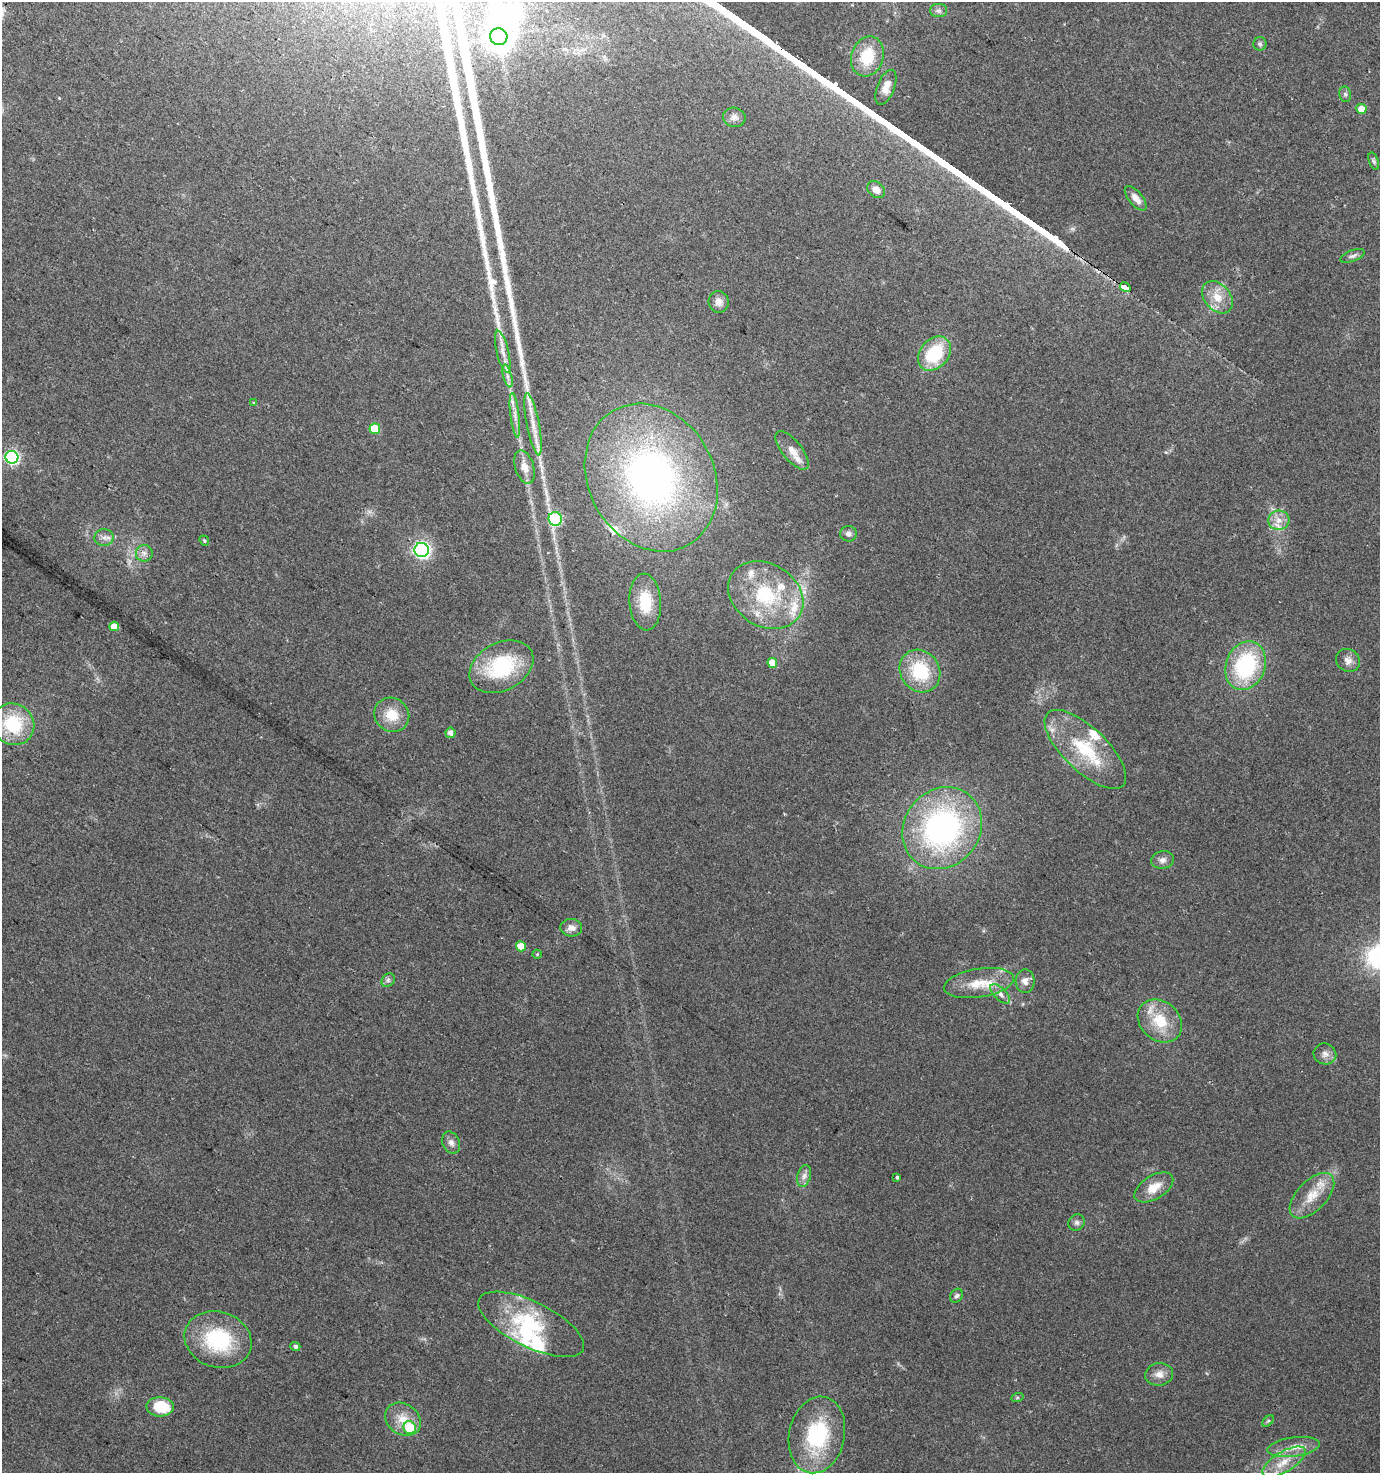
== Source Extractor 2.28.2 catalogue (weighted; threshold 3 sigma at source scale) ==
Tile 11 of 4 x 4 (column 3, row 3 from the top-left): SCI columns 3038-4415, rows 1489-2959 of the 6009 x 5925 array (HDU 1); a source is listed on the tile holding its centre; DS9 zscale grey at full resolution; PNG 1382 x 1475 px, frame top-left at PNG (2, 2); each listed source drawn as its Kron ellipse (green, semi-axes under 4 px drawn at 4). Shown black and unused: <1% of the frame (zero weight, under 2 of 3 exposures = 2% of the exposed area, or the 3 px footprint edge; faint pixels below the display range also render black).
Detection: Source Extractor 2.28.2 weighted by HDU 2 'WHT'; one run over the whole footprint, this tile lists its part. Background 0.0532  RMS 0.0089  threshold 0.0399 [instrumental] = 3 sigma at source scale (4.5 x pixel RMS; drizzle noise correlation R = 1.50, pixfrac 1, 0.0396/0.0396 arcsec/px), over >= 5 px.
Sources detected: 86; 2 inside a brighter object's white glare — neither listed nor drawn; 9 inside a brighter listed object's ellipse — not listed separately; the other 75 listed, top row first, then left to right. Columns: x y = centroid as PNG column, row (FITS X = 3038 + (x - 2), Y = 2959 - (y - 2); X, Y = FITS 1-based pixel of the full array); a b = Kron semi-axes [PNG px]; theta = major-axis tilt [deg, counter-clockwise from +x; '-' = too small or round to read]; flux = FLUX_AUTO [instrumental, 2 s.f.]
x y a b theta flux
939 11 8 6 0 2.7
499 37 8 8 - 1100
1260 44 6 6 - 1.8
867 56 20 16 70 28
886 87 18 8 69 8.1
1345 94 8 6 -75 1.9
1361 109 5 5 - 9.7
734 117 11 9 -11 4.9
1374 161 9 4 -72 1.7
876 190 10 7 -41 7.3
1136 198 15 7 -51 7.6
1352 256 12 5 21 2.9
1125 287 6 3 -32 1800
1217 297 18 13 -49 14
719 302 11 10 - 5.8
503 352 21 6 -76 7.7
934 354 19 14 49 49
507 376 12 4 -75 3.3
254 403 4 3 - 0.89
515 415 22 4 -83 6.4
533 424 31 6 -79 12
375 429 5 5 - 24
792 450 23 10 -51 11
12 457 6 6 - 180
524 467 17 9 -73 8.2
651 478 77 63 -61 350
555 519 7 6 - 91
1279 520 10 9 - 7.3
848 534 8 8 - 3.5
104 537 9 8 - 4.2
204 541 5 4 - 1.3
422 550 7 7 - 240
144 553 8 8 - 4
766 595 40 31 -33 67
645 602 28 15 -86 28
114 626 5 5 - 16
1348 660 12 11 - 5.6
772 663 5 5 - 12
1246 666 25 19 69 84
501 667 34 24 28 67
920 671 22 19 -54 46
392 715 18 16 -38 18
13 724 22 20 -35 48
450 733 5 5 - 4.8
1085 749 52 22 -44 56
942 828 43 37 52 210
1162 860 11 8 12 4.4
571 928 11 8 -4 5.2
521 946 5 5 - 13
537 954 5 4 - 0.95
388 980 7 6 - 2.4
1025 981 12 9 -88 5.8
979 983 35 14 9 24
1000 994 12 6 -45 4.4
1160 1021 24 19 -41 29
1325 1054 11 10 - 5.2
451 1143 11 8 -67 4.3
804 1176 11 6 74 4.1
897 1177 4 3 - 2.7
1154 1187 21 11 31 14
1312 1196 28 15 46 20
1077 1223 8 7 - 2.8
957 1296 7 6 - 2.2
531 1324 58 22 -26 66
218 1340 34 28 -17 66
295 1346 5 4 - 2.3
1159 1374 14 11 9 7.1
1017 1398 6 4 19 1.3
160 1407 14 9 -3 31
403 1419 19 15 -36 16
1268 1421 7 4 44 1.5
410 1428 7 6 - 32
817 1435 39 28 79 72
1294 1447 26 9 7 12
1284 1462 24 10 31 16
Overlapping masked pixels (flux is a lower limit): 1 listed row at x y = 1125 287